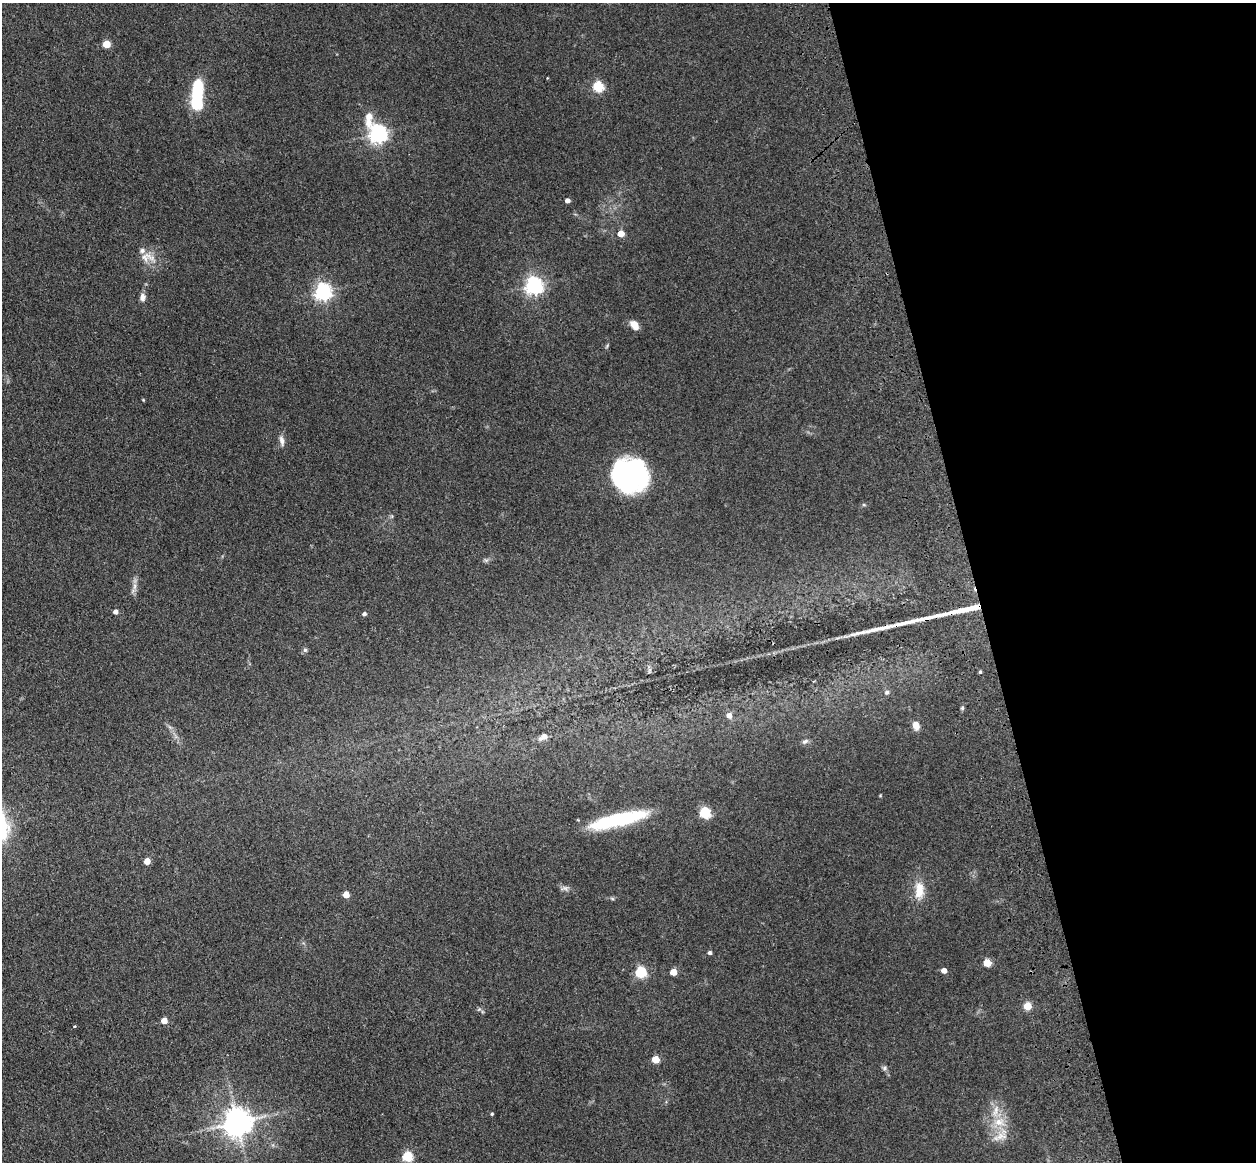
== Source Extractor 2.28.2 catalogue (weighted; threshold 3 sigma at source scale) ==
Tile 12 of 4 x 4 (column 4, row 3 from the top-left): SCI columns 3875-5128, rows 1445-2604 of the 5242 x 5094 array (HDU 1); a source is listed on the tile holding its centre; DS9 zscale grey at full resolution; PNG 1258 x 1164 px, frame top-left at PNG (2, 3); no overlay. Shown black and unused: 22% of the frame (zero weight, under 3 of 4 exposures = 6% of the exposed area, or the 3 px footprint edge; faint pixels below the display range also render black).
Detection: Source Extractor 2.28.2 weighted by HDU 2 'WHT'; one run over the whole footprint, this tile lists its part. Background 0.0963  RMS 0.0067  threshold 0.0302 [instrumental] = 3 sigma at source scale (4.5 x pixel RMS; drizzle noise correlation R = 1.50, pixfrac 1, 0.05/0.05 arcsec/px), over >= 5 px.
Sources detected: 58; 4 inside a brighter object's white glare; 2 long thin detections or spike segments (spike, bleed or trail) — not listed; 2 inside a brighter listed object's ellipse — not listed separately; the other 50 listed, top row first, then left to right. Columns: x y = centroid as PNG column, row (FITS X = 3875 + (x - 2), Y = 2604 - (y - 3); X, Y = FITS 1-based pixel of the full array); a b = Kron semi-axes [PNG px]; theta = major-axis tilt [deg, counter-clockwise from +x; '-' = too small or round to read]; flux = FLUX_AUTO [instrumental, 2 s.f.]
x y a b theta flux
107 44 5 5 - 18
598 87 5 5 - 56
197 96 30 10 85 45
369 118 23 9 -89 11
378 134 6 6 - 280
568 201 4 4 - 3.3
621 234 5 4 - 11
148 257 23 12 -4 8.7
534 286 6 6 - 260
323 292 6 6 - 250
142 297 10 7 85 2.9
634 325 9 6 -50 7.1
143 400 4 4 - 0.54
282 441 15 6 -79 3.3
631 474 34 21 33 83
134 586 12 5 85 3
116 612 5 5 - 2.7
364 614 4 4 - 1.8
305 650 5 5 - 1.3
649 670 8 4 81 1.3
980 672 4 4 - 0.91
887 692 7 6 - 1.6
962 708 5 4 - 0.98
729 715 6 5 - 4.4
916 726 9 6 -71 5.5
543 737 11 7 29 3.6
805 741 9 6 27 1.7
705 813 5 5 - 62
618 819 50 16 13 40
3 827 34 14 -86 30
147 861 5 4 - 9.3
565 888 10 7 -25 2.4
919 890 25 13 89 11
346 894 5 4 - 10
612 898 6 4 -20 0.93
710 953 4 4 - 1.6
987 963 5 5 - 18
944 970 4 4 - 5.2
640 972 5 5 - 65
673 972 5 4 - 13
1027 1006 5 5 - 21
164 1021 5 4 - 7.9
75 1026 3 2 - 0.57
655 1060 5 5 - 16
884 1068 6 6 - 1.4
492 1114 4 3 - 0.76
237 1122 8 8 - 1000
999 1122 17 12 -3 11
1000 1137 24 10 19 8
407 1157 5 5 - 49
Isophote crosses this tile's border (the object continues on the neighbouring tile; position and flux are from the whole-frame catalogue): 1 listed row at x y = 3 827